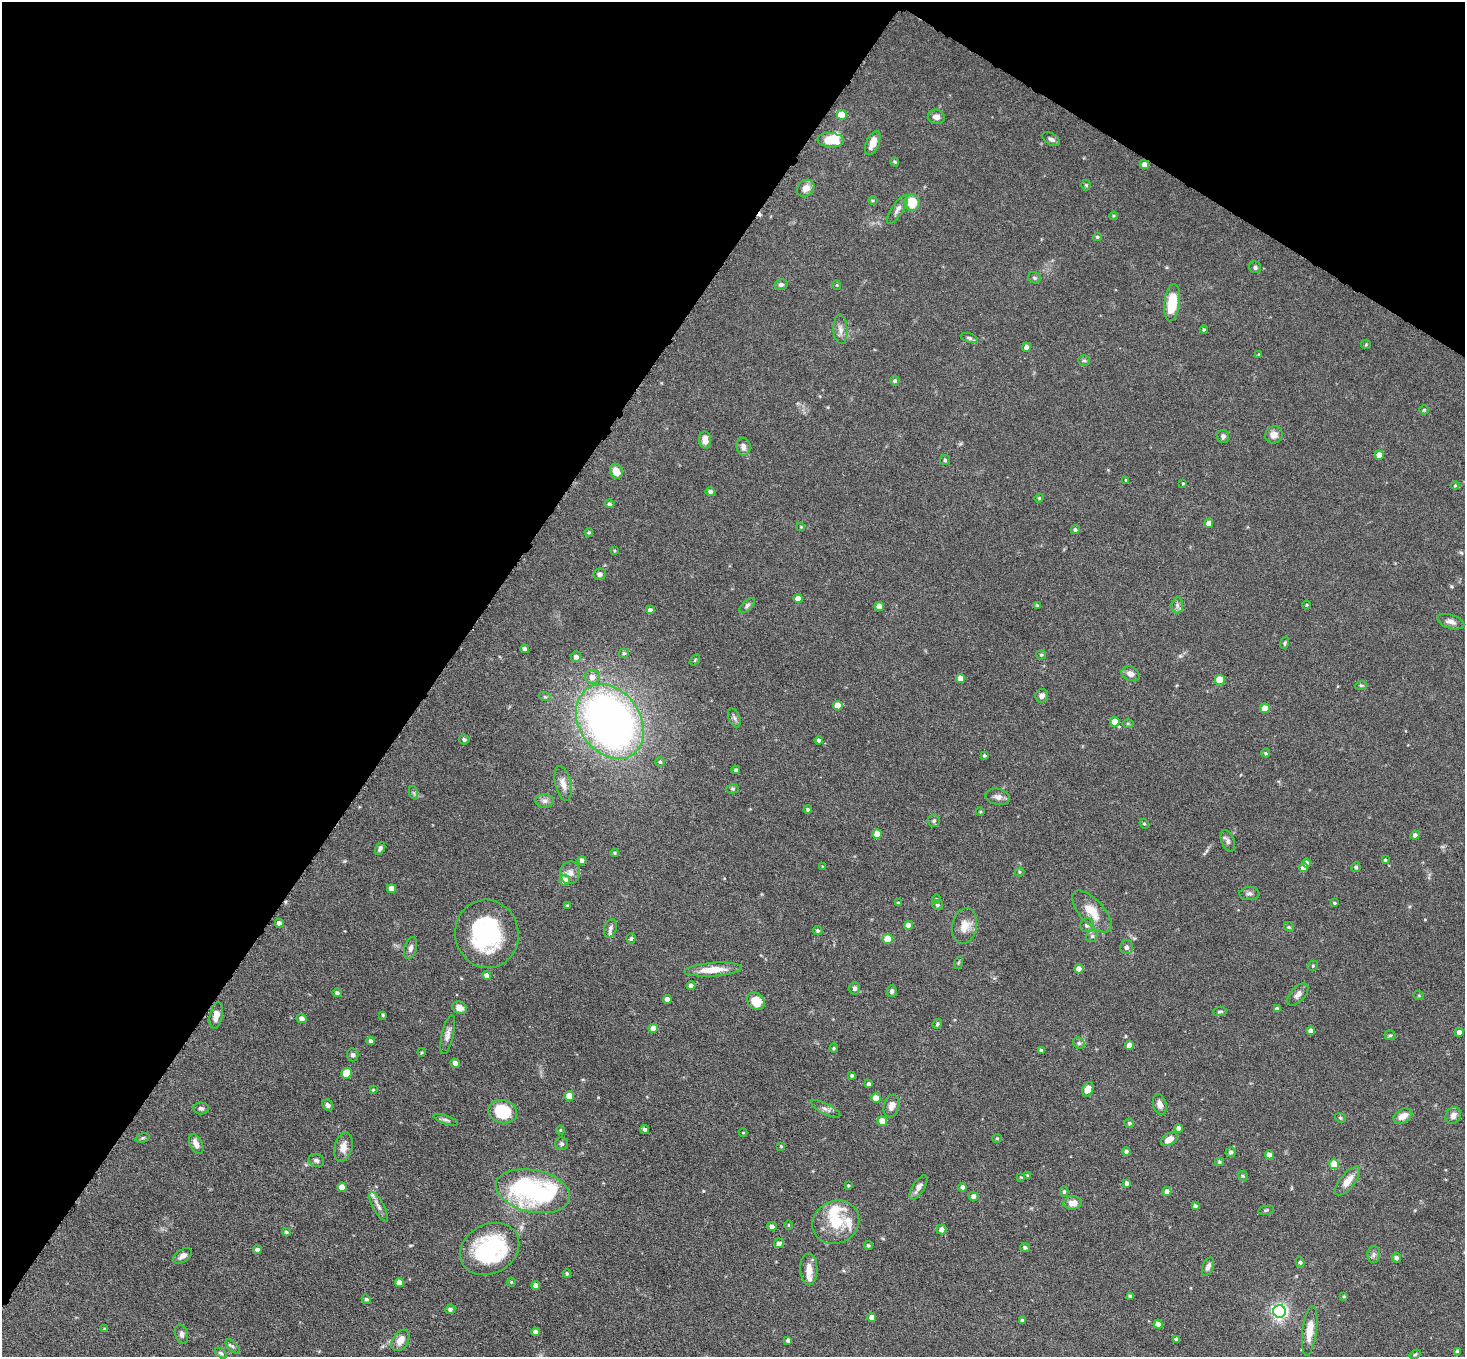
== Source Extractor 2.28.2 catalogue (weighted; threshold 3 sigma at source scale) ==
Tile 2 of 4 x 4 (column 2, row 1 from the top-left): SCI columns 1468-2930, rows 4358-5712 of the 5860 x 5865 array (HDU 1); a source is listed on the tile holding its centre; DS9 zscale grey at full resolution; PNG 1467 x 1359 px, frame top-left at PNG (2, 2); each listed source drawn as its Kron ellipse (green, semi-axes under 4 px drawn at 4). Shown black and unused: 35% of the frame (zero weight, under 4 of 8 exposures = <1% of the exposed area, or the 3 px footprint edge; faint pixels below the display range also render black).
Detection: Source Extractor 2.28.2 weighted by HDU 2 'WHT'; one run over the whole footprint, this tile lists its part. Background 0.0744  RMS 0.0028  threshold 0.0116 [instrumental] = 3 sigma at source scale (4.09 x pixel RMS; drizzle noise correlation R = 1.36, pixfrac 0.8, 0.05/0.05 arcsec/px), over >= 5 px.
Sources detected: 258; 2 inside a brighter object's white glare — neither listed nor drawn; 7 inside a brighter listed object's ellipse — not listed separately; the other 249 listed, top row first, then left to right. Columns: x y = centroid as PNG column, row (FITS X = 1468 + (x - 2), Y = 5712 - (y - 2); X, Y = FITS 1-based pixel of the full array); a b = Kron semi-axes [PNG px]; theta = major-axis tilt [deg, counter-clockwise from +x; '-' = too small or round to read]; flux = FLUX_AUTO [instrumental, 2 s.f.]
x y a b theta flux
842 115 5 5 - 5.4
936 117 8 7 - 1.3
1051 139 10 5 -31 0.82
831 140 13 7 -5 6.6
873 143 13 6 68 2.4
895 162 4 4 - 0.29
1144 164 4 4 - 1.5
1086 185 5 5 - 0.34
806 188 9 7 41 2.3
873 200 5 3 - 0.27
912 202 8 7 - 5.9
897 209 17 6 56 1.4
1114 216 4 3 - 0.29
1097 237 4 3 - 0.38
1255 267 6 5 - 0.67
1034 278 6 5 - 0.54
781 285 7 5 11 0.64
837 285 5 4 - 0.26
1172 303 19 7 82 7.9
840 329 15 7 -86 1.5
1204 329 4 3 - 0.38
969 338 9 4 -19 0.57
1366 344 5 4 - 0.31
1027 347 4 4 - 1.3
1259 354 4 3 - 0.26
1084 360 6 5 - 0.43
895 381 5 4 - 0.51
1424 410 5 4 - 0.29
1274 435 9 8 - 1.7
1223 436 6 6 - 0.69
705 440 8 6 -82 2
743 447 9 7 -79 1.3
1379 455 4 4 - 3.1
945 460 5 5 - 0.42
616 471 8 6 -66 3.1
1126 480 3 3 - 0.29
1183 483 4 3 - 0.22
1455 485 4 4 - 0.28
710 491 5 4 - 0.83
1039 498 4 4 - 0.28
609 504 5 4 - 0.51
1209 523 4 4 - 1.7
801 527 4 3 - 0.21
1075 530 4 4 - 0.48
589 532 4 4 - 0.37
615 551 4 3 - 0.24
600 574 6 6 - 0.83
798 598 4 4 - 2.3
747 605 9 5 42 0.69
1037 605 4 3 - 0.26
1177 605 8 5 84 0.78
1307 605 5 3 - 0.26
879 606 4 4 - 2.2
650 610 4 4 - 0.99
1451 622 14 7 -18 1.4
1285 643 6 4 72 0.37
525 649 4 4 - 0.87
624 653 5 4 - 0.41
1041 655 5 4 - 0.33
576 657 5 5 - 1.2
695 660 6 3 54 0.27
1130 674 9 6 -23 1.6
592 677 7 7 - 1.7
961 678 4 4 - 2.4
1220 680 5 5 - 7.5
1361 685 6 4 -1 0.36
1042 696 7 6 - 1.3
545 697 6 4 -18 0.37
838 706 5 4 - 3.3
1265 708 5 4 - 4.6
734 718 10 5 -69 0.69
610 722 40 30 -55 160
1115 722 5 4 - 3.5
1128 724 6 4 0 0.33
464 739 5 5 - 0.53
819 740 4 3 - 0.67
1266 753 4 4 - 0.29
984 755 3 3 - 0.36
660 762 4 4 - 0.39
736 770 4 4 - 0.53
563 783 18 8 -77 2.2
733 789 6 4 0 0.39
414 793 7 4 -72 0.43
998 797 12 8 -11 1.3
545 801 9 7 0 1
808 810 4 4 - 0.52
980 812 4 3 - 0.23
934 821 6 6 - 0.61
1144 824 5 4 - 0.38
877 834 5 5 - 4.5
1415 835 5 4 - 0.86
1228 841 11 6 -68 0.87
380 848 7 4 64 0.62
614 853 4 3 - 0.33
582 860 4 4 - 0.79
1385 860 4 4 - 0.42
1307 863 5 4 - 0.86
823 867 3 3 - 0.27
1356 867 5 4 - 0.5
1303 868 4 4 - 1.5
1020 872 5 4 - 0.33
570 873 11 10 - 1.6
565 880 5 5 - 4
392 888 4 4 - 1.9
1249 894 10 6 2 0.79
936 899 4 4 - 0.29
898 903 3 3 - 0.32
1334 903 3 3 - 0.4
937 905 5 5 - 0.52
568 906 4 4 - 0.34
1092 911 26 11 -48 5
279 923 4 4 - 1.1
908 925 4 4 - 2.2
1087 925 7 7 - 1
964 926 18 12 78 3.3
1289 927 5 4 - 0.32
610 928 9 6 72 0.83
818 931 5 4 - 0.49
487 934 34 31 -79 28
1092 936 6 5 - 0.5
631 939 5 4 - 0.34
888 939 5 5 - 5.3
1126 947 7 6 - 0.91
411 948 11 6 74 1
958 963 6 4 71 0.32
1313 966 5 4 - 0.35
1079 969 4 4 - 2.7
713 970 29 6 4 4.8
487 976 4 4 - 1.6
691 986 4 4 - 1.2
855 988 6 5 - 0.65
892 991 6 5 - 0.77
337 993 5 4 - 0.64
1298 994 13 7 48 1.3
1419 996 5 3 - 0.26
667 999 4 4 - 1.5
756 1001 10 8 -43 4.7
459 1008 7 6 - 2.3
1277 1009 4 4 - 1.1
1220 1011 7 4 6 0.44
216 1015 13 6 79 2.2
383 1015 4 4 - 0.36
302 1018 5 4 - 1.3
937 1024 5 4 - 0.42
653 1028 5 4 - 2.2
1311 1031 4 4 - 1.8
1459 1032 4 4 - 1.3
448 1035 20 6 77 1.5
1390 1035 5 5 - 0.39
371 1041 4 4 - 0.75
1079 1043 6 5 - 0.49
1129 1045 4 4 - 2.3
834 1048 4 4 - 0.33
1041 1050 4 4 - 0.45
422 1052 4 3 - 0.24
353 1055 6 5 - 0.72
455 1063 5 4 - 1.4
346 1073 5 5 - 6
852 1075 4 4 - 0.44
869 1084 4 3 - 0.68
1088 1089 8 5 69 2.2
373 1090 4 3 - 0.24
569 1096 5 5 - 4
876 1098 5 4 - 2.9
1160 1104 10 6 -75 1.3
328 1105 6 5 - 0.75
891 1106 11 7 74 1.7
201 1108 8 6 -2 0.69
826 1109 16 5 -26 1.1
503 1112 14 11 -14 11
1403 1116 10 7 29 2.5
1453 1116 8 7 - 1.4
1340 1118 6 4 -22 0.39
446 1120 13 4 -18 0.76
882 1121 5 4 - 3
1129 1123 5 4 - 0.45
1178 1128 4 4 - 1.1
645 1129 5 4 - 0.62
560 1130 4 4 - 0.25
743 1132 4 3 - 0.2
143 1138 7 4 20 0.38
997 1138 4 4 - 0.32
1169 1139 9 5 33 2.3
196 1144 11 6 -65 1.7
562 1144 6 6 - 0.61
781 1146 3 3 - 0.25
343 1147 15 8 76 2.4
1126 1151 4 4 - 0.6
1231 1152 5 5 - 0.75
1269 1155 4 4 - 2
316 1160 8 6 -15 0.79
1219 1162 4 4 - 0.3
1334 1164 5 5 - 9.3
1027 1176 4 3 - 0.31
1243 1176 5 4 - 0.36
1021 1177 3 2 - 0.21
1348 1181 18 7 50 3.1
1127 1183 4 4 - 0.81
848 1186 3 2 - 0.3
342 1187 4 4 - 2.6
918 1187 14 6 57 1.6
963 1187 4 4 - 1.3
533 1191 38 21 -12 42
1167 1191 4 4 - 1.3
1064 1192 5 4 - 0.43
973 1196 5 4 - 1.2
1073 1203 9 7 1 2.5
1195 1206 4 4 - 0.72
379 1207 16 5 -62 1.2
1266 1210 8 4 12 0.35
836 1222 24 21 26 8.6
788 1225 5 3 - 0.22
772 1226 4 4 - 1
941 1229 5 5 - 1.6
286 1232 4 3 - 0.44
779 1243 5 4 - 1
868 1245 5 4 - 0.45
1025 1247 5 4 - 0.64
490 1249 31 24 29 33
257 1250 4 4 - 1
1374 1254 8 6 88 0.72
182 1256 11 6 33 1.3
1396 1258 5 4 - 0.84
1300 1262 5 4 - 0.44
1208 1267 10 5 68 1.1
809 1269 16 8 -89 2.5
567 1273 4 4 - 0.44
511 1282 4 4 - 0.29
399 1283 4 4 - 1.9
536 1286 4 4 - 1.5
1130 1296 4 3 - 0.68
1344 1296 4 3 - 0.3
366 1299 5 4 - 0.47
450 1309 5 4 - 0.66
1280 1311 6 6 - 87
872 1317 4 4 - 2.1
1022 1321 3 3 - 0.71
1158 1324 4 4 - 2.3
105 1329 4 3 - 0.31
1310 1331 25 7 83 4.5
535 1332 4 4 - 1
181 1334 10 6 -75 0.88
1177 1339 4 3 - 0.61
400 1340 12 7 56 2.4
788 1340 4 3 - 0.73
233 1346 9 4 -47 0.56
1457 1352 4 4 - 0.56
221 1353 7 4 -37 0.44
1415 1354 6 4 32 0.36